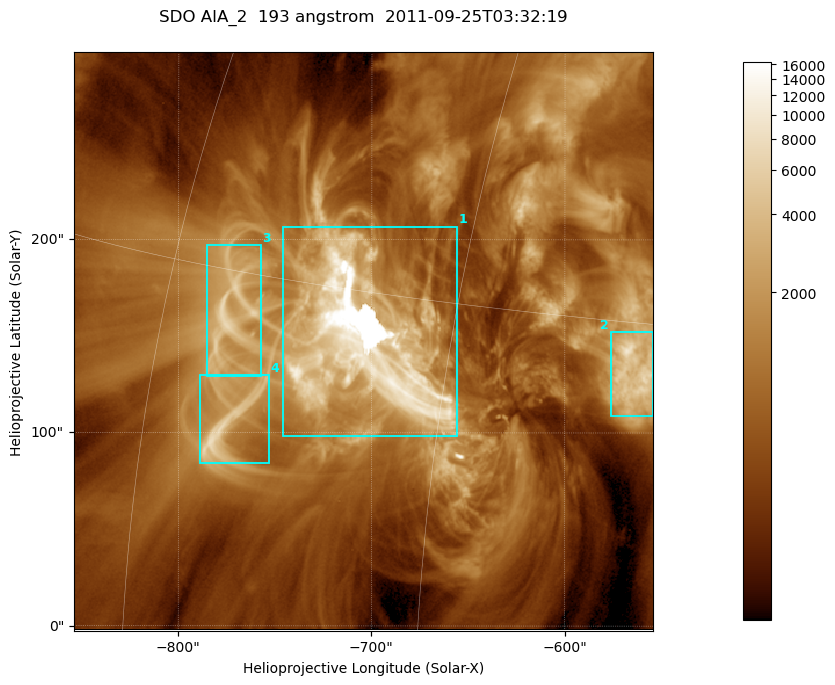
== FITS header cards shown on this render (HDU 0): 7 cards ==
TELESCOP= 'SDO     '           /
INSTRUME= 'AIA_2   '           /
WAVELNTH=                  193 /
WAVEUNIT= 'angstrom'           /
DATE-OBS= '2011-09-25T03:32:19.84' /
CTYPE1  = 'HPLN-TAN'           /
CTYPE2  = 'HPLT-TAN'           /

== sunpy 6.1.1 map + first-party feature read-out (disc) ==
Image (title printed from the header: SDO AIA_2  193 angstrom  2011-09-25T03:32:19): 499 x 499 px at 0.601 arcsec/px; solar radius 957 arcsec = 1592 px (partial field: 3.1% of the solar disc is inside the frame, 100% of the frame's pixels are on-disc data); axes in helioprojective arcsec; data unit not stated in the header (colour bar unlabelled)
Orientation: roll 0.0578 deg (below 1 deg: not rotated)
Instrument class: DISC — disc imager (sunpy class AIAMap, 193 A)
Bright regions (active regions / flare kernels): reference = the on-disc median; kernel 5 px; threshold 5 sigma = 2226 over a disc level ~664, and >= 1.15x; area >= 249 px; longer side >= 6 px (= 3.6 arcsec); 4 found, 4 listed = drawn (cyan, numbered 1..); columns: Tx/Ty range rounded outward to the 2 arcsec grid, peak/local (2 s.f.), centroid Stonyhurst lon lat
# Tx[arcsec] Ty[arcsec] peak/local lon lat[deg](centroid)
1 -746..-656 98..208 25 -49 +13
2 -576..-554 108..152 12 -37 +13
3 -786..-756 128..198 10 -56 +14
4 -790..-752 84..130 11 -55 +10